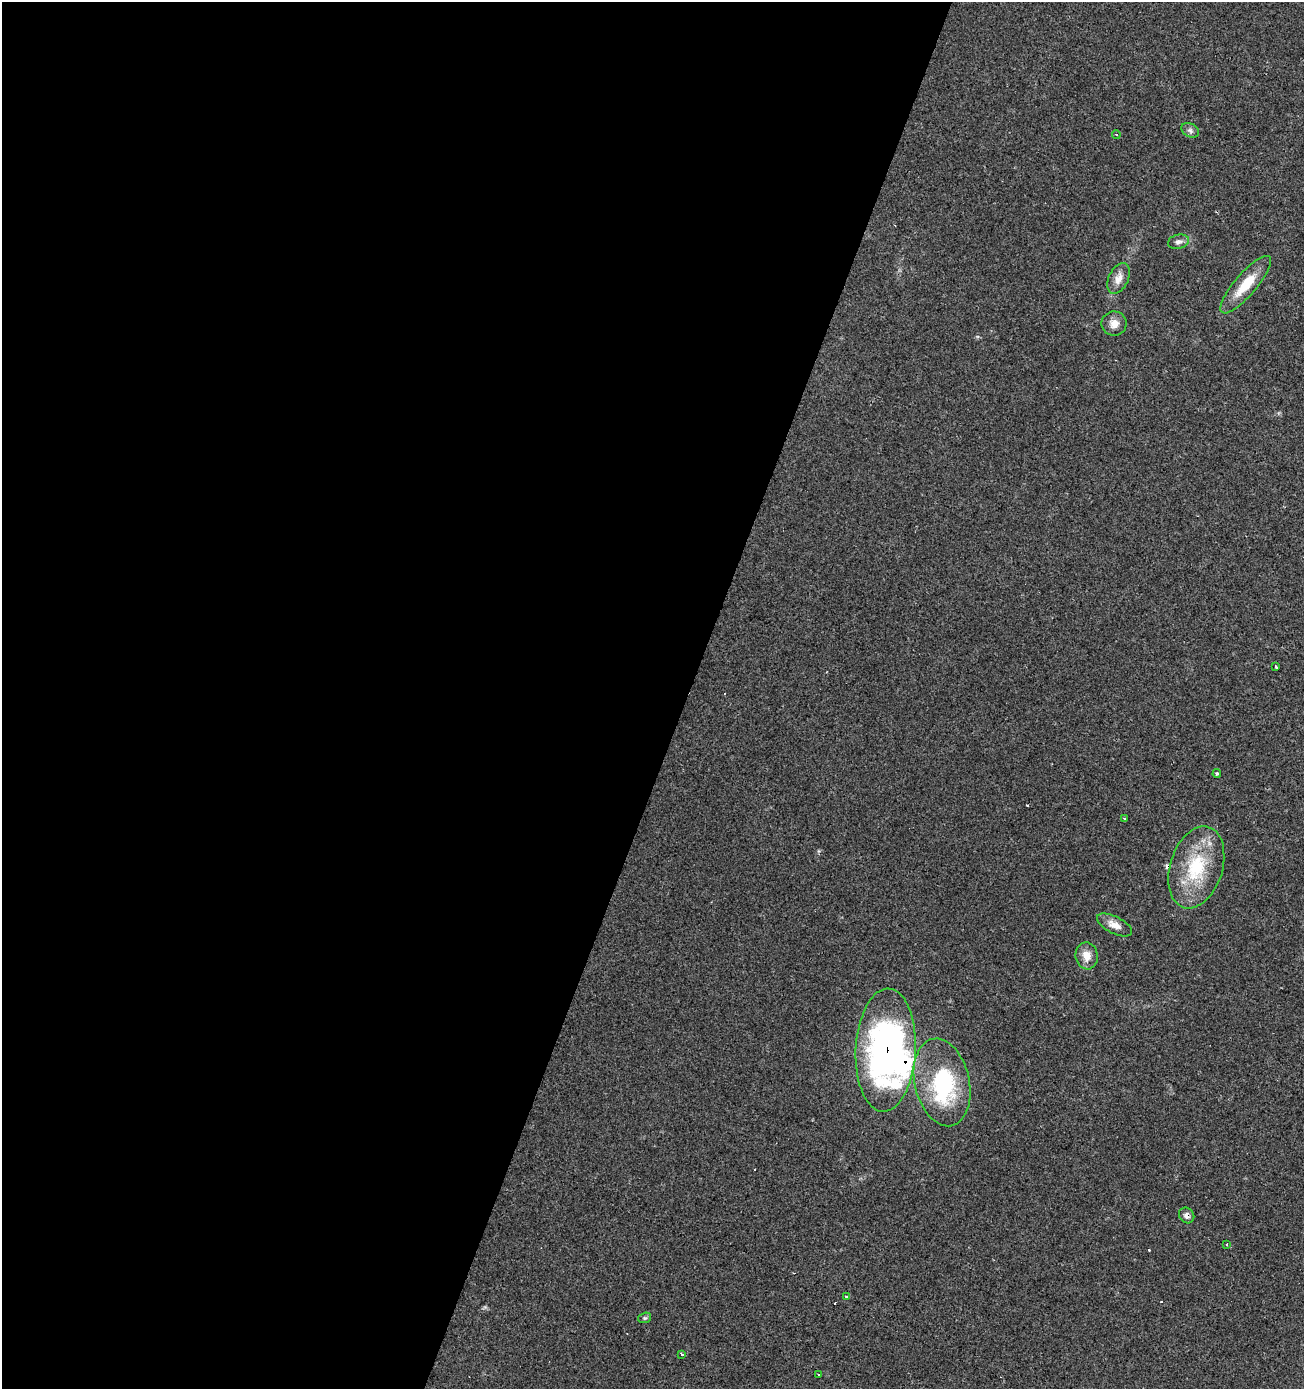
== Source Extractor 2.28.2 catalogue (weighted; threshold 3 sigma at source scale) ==
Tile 5 of 4 x 4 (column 1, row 2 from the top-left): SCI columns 210-1511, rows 2784-4170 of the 5691 x 5558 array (HDU 1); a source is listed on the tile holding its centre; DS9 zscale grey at full resolution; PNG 1306 x 1391 px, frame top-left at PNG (2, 2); each listed source drawn as its Kron ellipse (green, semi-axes under 4 px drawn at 4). Shown black and unused: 53% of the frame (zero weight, under 2 of 3 exposures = <1% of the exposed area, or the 3 px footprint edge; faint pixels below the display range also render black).
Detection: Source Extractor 2.28.2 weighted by HDU 2 'WHT'; one run over the whole footprint, this tile lists its part. Background 0.0504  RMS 0.0045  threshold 0.0203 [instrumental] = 3 sigma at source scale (4.5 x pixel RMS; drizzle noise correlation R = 1.50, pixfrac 1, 0.0396/0.0396 arcsec/px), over >= 5 px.
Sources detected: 29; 2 inside a brighter object's white glare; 7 cosmic-ray / hot-pixel residue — neither listed nor drawn; the other 20 listed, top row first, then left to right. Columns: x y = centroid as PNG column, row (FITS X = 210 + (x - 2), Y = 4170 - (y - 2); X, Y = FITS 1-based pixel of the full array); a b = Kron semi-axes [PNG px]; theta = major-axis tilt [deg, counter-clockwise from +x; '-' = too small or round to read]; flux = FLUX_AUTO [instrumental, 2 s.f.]
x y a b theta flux
1190 130 9 6 -30 1.5
1116 134 4 3 - 0.67
1178 242 10 7 15 1.9
1118 278 16 10 64 4.4
1246 285 36 11 49 13
1114 323 12 12 - 4.1
1276 667 3 3 - 1.5
1217 774 4 3 - 0.61
1125 818 3 2 - 0.77
1196 867 42 26 73 30
1114 925 19 8 -27 4.2
1087 956 13 11 -81 5.3
886 1050 61 30 87 170
942 1082 44 27 -77 46
1187 1215 8 7 - 2.1
1227 1245 3 3 - 0.92
846 1296 4 3 - 2.6
645 1318 6 5 - 0.79
682 1354 3 3 - 1
818 1375 3 2 - 0.54
Overlapping masked pixels (flux is a lower limit): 2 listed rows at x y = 886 1050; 1187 1215